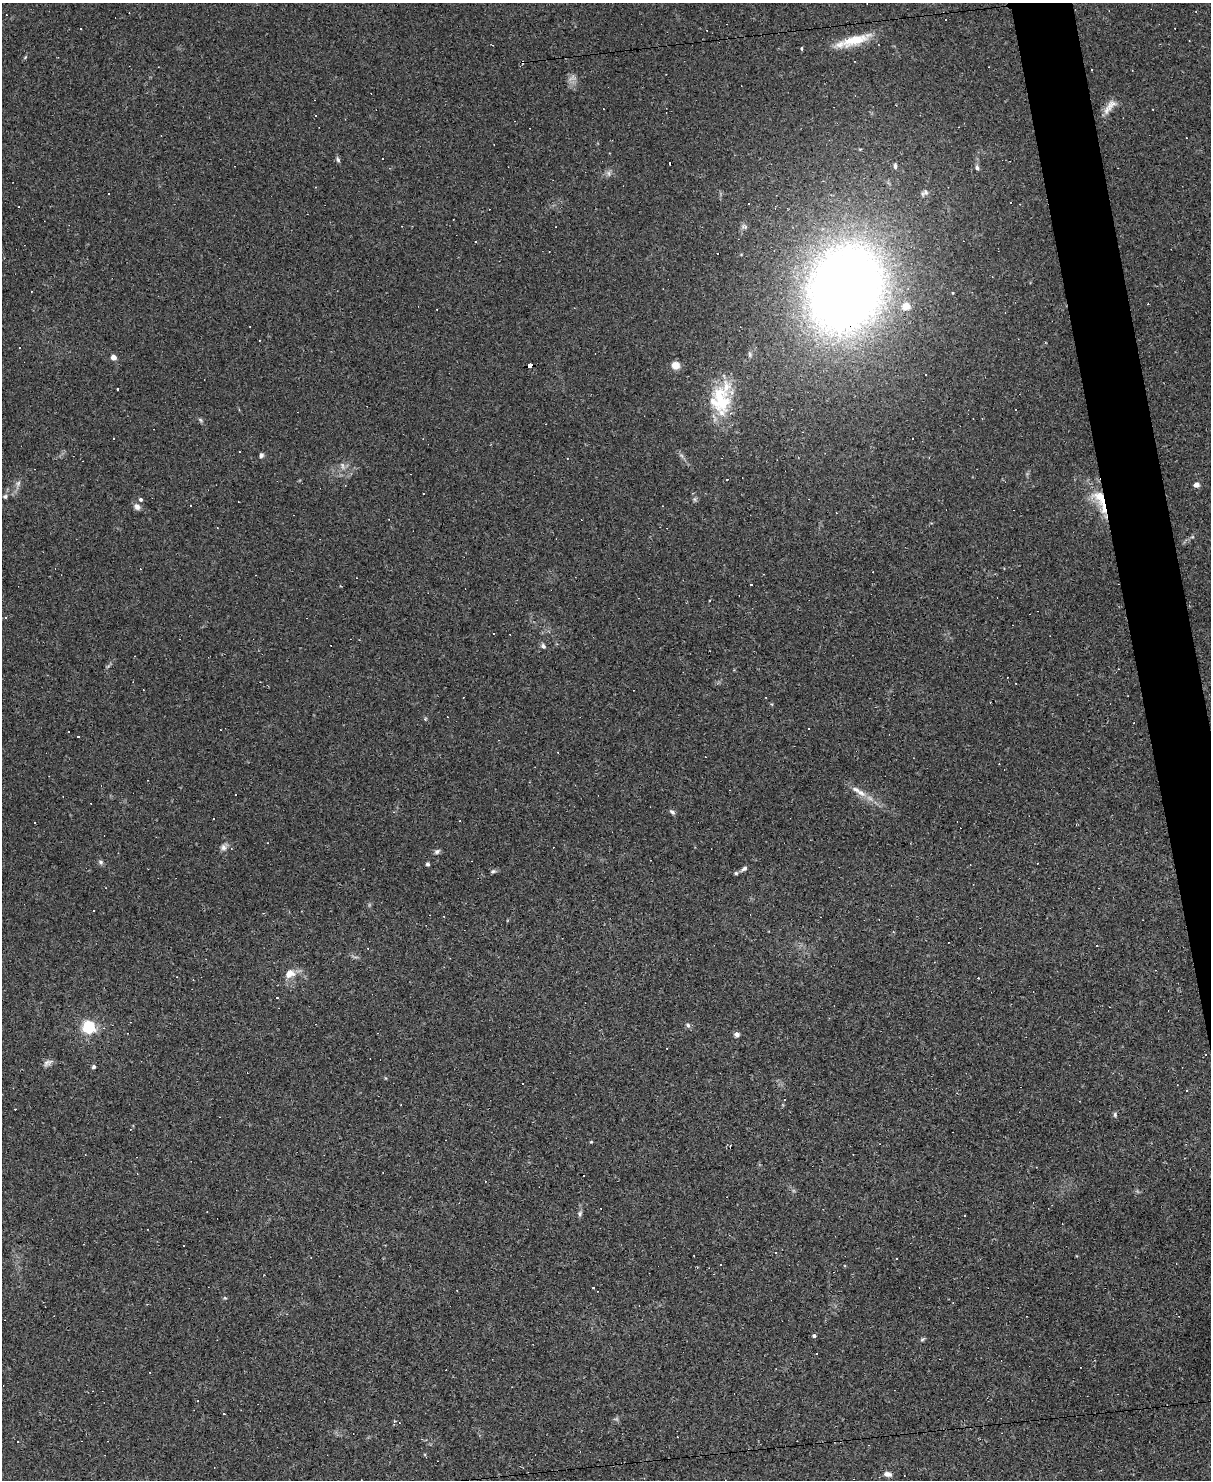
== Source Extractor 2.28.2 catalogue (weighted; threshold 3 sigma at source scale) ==
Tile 6 of 4 x 3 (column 2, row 2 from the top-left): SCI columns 1209-2417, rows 1727-3204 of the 4834 x 4815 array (HDU 1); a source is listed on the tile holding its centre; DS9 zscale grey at full resolution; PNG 1213 x 1482 px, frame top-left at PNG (2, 3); no overlay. Shown black and unused: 3% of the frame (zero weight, under 2 of 3 exposures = <1% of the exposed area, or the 3 px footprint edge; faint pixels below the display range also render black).
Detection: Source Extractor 2.28.2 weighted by HDU 2 'WHT'; one run over the whole footprint, this tile lists its part. Background 0.105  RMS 0.0069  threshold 0.031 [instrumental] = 3 sigma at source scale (4.5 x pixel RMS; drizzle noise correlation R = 1.50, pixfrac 1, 0.05/0.05 arcsec/px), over >= 5 px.
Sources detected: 147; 2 too faint to see at this stretch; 72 cosmic-ray / hot-pixel residue — not listed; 1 inside a brighter listed object's ellipse — not listed separately; the other 72 listed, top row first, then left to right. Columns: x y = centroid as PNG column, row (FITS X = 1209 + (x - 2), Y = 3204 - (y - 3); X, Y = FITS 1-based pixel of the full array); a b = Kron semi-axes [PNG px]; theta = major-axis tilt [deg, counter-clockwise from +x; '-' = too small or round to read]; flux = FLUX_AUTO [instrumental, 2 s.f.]
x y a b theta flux
80 29 3 3 - 2
855 40 37 11 17 20
802 49 3 3 - 1.1
1111 104 16 11 40 6
338 160 7 5 -72 1.4
895 166 8 5 -89 1.4
977 168 7 5 -61 1.5
609 173 9 4 -81 1.6
926 192 8 7 - 2.1
108 194 3 2 - 0.73
749 203 3 3 - 1.2
476 242 3 3 - 2.4
845 289 69 55 70 900
906 306 5 4 - 16
19 347 3 3 - 6.8
113 357 4 4 - 6.5
530 365 6 4 7 48
675 365 6 6 - 10
720 400 40 29 -86 41
200 420 7 5 -58 1.1
114 439 3 3 - 5.1
261 455 6 5 - 1.5
727 479 3 2 - 0.5
18 483 8 6 69 2.1
1196 485 4 4 - 5.6
5 496 6 6 - 1.6
140 499 5 4 - 1.3
694 499 7 4 -89 1.2
1100 500 41 15 -67 24
190 506 3 2 - 0.59
137 507 9 7 -45 2.9
751 584 3 2 - 0.55
5 617 3 3 - 0.72
543 646 7 5 -54 1.7
425 719 4 4 - 0.92
809 728 2 2 - 0.62
78 736 3 3 - 1
861 793 16 7 -33 6.1
235 795 3 3 - 2.7
672 812 8 5 -35 1.7
213 819 3 2 - 0.66
223 847 9 7 -88 2.7
437 851 8 6 32 1.7
101 862 7 6 - 1.6
427 864 4 4 - 1.4
744 869 9 5 35 2
493 871 8 5 10 1.4
93 911 3 3 - 3
290 974 15 11 30 7
978 978 3 3 - 0.63
277 998 3 2 - 0.47
688 1025 7 6 - 1.6
88 1027 6 5 - 110
737 1034 6 6 - 2
48 1063 13 7 26 2.7
94 1067 5 4 - 1.3
1187 1090 3 2 - 0.73
1115 1115 7 5 -76 1.3
591 1142 4 4 - 0.61
580 1213 8 5 74 1.5
965 1215 3 2 - 0.92
896 1258 3 2 - 0.64
720 1264 2 2 - 0.58
594 1288 3 3 - 1.7
225 1298 5 4 - 0.74
814 1336 5 4 - 1.3
922 1339 7 4 28 1.1
394 1421 4 3 - 0.76
18 1442 2 2 - 0.48
869 1445 3 2 - 0.56
426 1457 5 3 - 0.65
887 1474 10 6 -12 3.1
Overlapping masked pixels (flux is a lower limit): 3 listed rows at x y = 845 289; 530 365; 1100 500